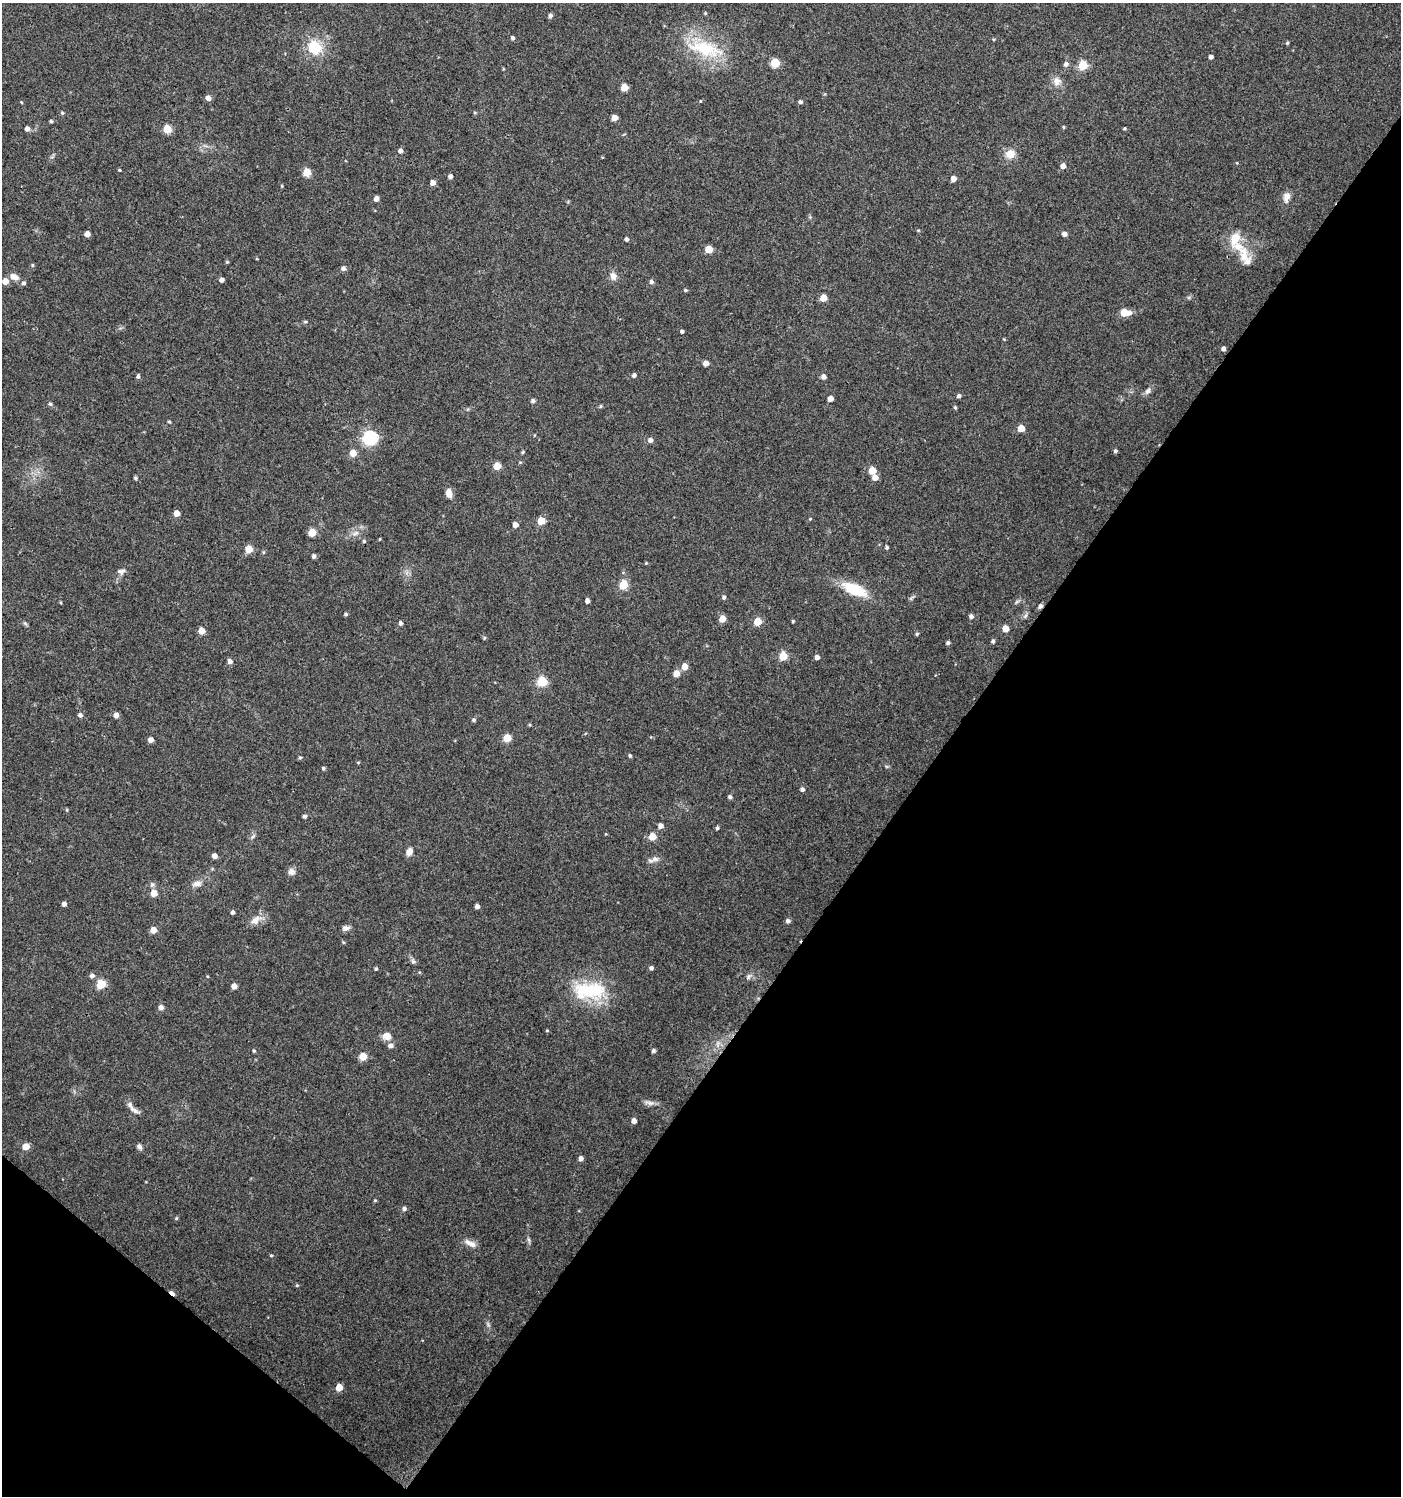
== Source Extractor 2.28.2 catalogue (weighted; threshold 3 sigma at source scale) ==
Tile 15 of 4 x 4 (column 3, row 4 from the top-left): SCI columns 2975-4373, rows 8-1501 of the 6017 x 5983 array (HDU 1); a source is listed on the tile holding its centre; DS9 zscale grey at full resolution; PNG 1403 x 1498 px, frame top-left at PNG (2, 3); no overlay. Shown black and unused: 36% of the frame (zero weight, under 3 of 4 exposures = <1% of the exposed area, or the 3 px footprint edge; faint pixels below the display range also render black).
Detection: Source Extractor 2.28.2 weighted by HDU 2 'WHT'; one run over the whole footprint, this tile lists its part. Background 0.0237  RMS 0.0039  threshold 0.0177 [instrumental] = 3 sigma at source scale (4.5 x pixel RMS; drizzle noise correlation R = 1.50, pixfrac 1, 0.0396/0.0396 arcsec/px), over >= 5 px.
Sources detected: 178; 1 cosmic-ray / hot-pixel residue — not listed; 2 inside a brighter listed object's ellipse — not listed separately; the other 175 listed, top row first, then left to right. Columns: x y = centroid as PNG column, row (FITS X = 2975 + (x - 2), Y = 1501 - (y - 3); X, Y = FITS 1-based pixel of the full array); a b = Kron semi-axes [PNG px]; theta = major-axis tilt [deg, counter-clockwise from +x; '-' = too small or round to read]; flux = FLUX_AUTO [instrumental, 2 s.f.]
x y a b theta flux
550 16 5 5 - 1
513 38 5 4 - 0.81
1287 43 4 4 - 0.44
315 47 12 11 - 14
705 48 53 20 -15 22
1211 57 4 4 - 1.2
775 63 5 5 - 16
1066 64 6 6 - 1.4
1083 65 5 5 - 17
1057 81 12 11 - 2.8
624 87 5 5 - 7.6
208 98 5 5 - 2.1
800 102 5 4 - 0.84
62 113 5 4 - 0.55
614 118 5 4 - 3.8
51 121 4 4 - 0.58
1064 127 4 4 - 0.4
1124 128 4 3 - 0.46
27 129 5 5 - 1.6
167 129 5 5 - 13
400 151 5 5 - 1.2
1010 154 10 9 - 4.6
1063 166 5 5 - 2.3
119 170 4 3 - 0.35
307 172 5 5 - 9.4
450 176 5 4 - 1.4
953 178 5 5 - 2.2
433 183 5 4 - 2.3
282 186 5 3 - 0.35
1286 197 13 8 79 2.5
376 199 5 4 - 1.7
87 234 4 4 - 2.5
1064 234 5 4 - 1.7
626 239 4 4 - 0.97
1238 246 28 13 -28 8.4
709 249 5 5 - 8
227 262 5 4 - 0.42
32 265 5 3 - 0.43
343 268 5 5 - 1.3
613 276 9 8 - 2.5
14 277 12 7 -20 2.5
222 280 4 4 - 1.5
5 281 5 5 - 3.5
651 282 5 5 - 1
24 283 6 5 - 0.78
685 290 5 4 - 0.53
823 298 5 5 - 6.1
1125 312 7 5 0 11
305 322 5 4 - 0.51
682 331 4 4 - 0.75
1004 339 4 4 - 0.32
1223 349 4 4 - 1.3
706 363 4 4 - 2.8
634 375 5 4 - 0.98
138 376 5 4 - 0.82
824 377 5 5 - 1.6
1148 391 11 7 47 1.6
959 396 5 5 - 0.9
830 399 5 4 - 2.9
533 401 5 5 - 0.9
50 404 5 4 - 0.62
601 406 5 3 - 0.41
955 407 5 4 - 0.5
169 422 5 3 - 0.4
1021 428 5 5 - 6
370 438 6 6 - 70
650 440 6 6 - 1.4
1115 451 4 4 - 0.86
522 452 4 4 - 0.45
353 453 5 5 - 5.4
497 466 5 5 - 8.4
872 470 5 5 - 7
875 477 5 5 - 3
136 478 4 4 - 0.64
449 493 10 7 -80 2.6
177 513 5 4 - 3.7
810 519 4 3 - 0.31
541 521 5 5 - 9.5
515 525 5 5 - 2.3
312 533 5 5 - 8.9
355 533 12 6 31 2
380 539 4 3 - 0.29
364 541 4 4 - 0.55
887 547 4 4 - 0.63
249 549 5 5 - 7.7
314 556 4 4 - 1.2
646 563 4 3 - 0.34
121 571 10 7 8 1.4
623 585 5 5 - 16
855 589 23 10 -24 16
724 597 5 4 - 0.86
587 601 4 4 - 1.6
1017 602 7 5 31 0.74
346 614 4 3 - 0.61
971 616 5 4 - 1.3
1025 616 9 4 55 0.84
722 619 5 5 - 5.5
757 621 5 5 - 10
793 621 4 4 - 0.43
400 623 5 4 - 0.98
1005 629 5 4 - 4.8
201 631 5 5 - 5.3
917 634 5 4 - 0.62
484 638 5 4 - 0.51
993 641 4 4 - 0.69
948 643 4 4 - 0.87
783 656 5 5 - 13
817 657 4 4 - 1.6
230 661 5 5 - 1.6
684 667 5 5 - 4.6
676 673 5 5 - 4.5
542 681 5 5 - 23
80 715 5 5 - 1.2
116 715 5 5 - 2.1
473 720 5 5 - 0.74
507 738 5 5 - 10
150 740 4 4 - 2.2
630 756 4 4 - 0.62
300 757 5 4 - 0.56
358 762 5 3 - 0.33
323 768 4 4 - 0.64
802 789 5 5 - 0.99
730 797 4 4 - 1
67 810 5 3 - 0.4
305 816 5 4 - 0.82
660 826 5 5 - 2.1
717 828 5 4 - 0.65
253 836 8 4 48 0.74
652 836 5 5 - 6.9
409 851 9 6 65 2.4
214 856 5 4 - 2
655 859 10 7 3 1.9
291 872 9 8 - 1.9
152 884 7 6 - 0.86
197 884 13 7 9 2.2
154 893 5 5 - 4.7
64 904 4 4 - 1.4
477 906 4 4 - 1.6
232 912 4 4 - 0.99
255 920 17 10 40 3.5
788 921 5 5 - 1.2
346 928 8 6 8 1.7
153 930 5 5 - 3.8
413 961 7 5 -75 0.94
651 968 4 4 - 0.92
376 969 4 3 - 0.52
92 976 6 5 - 1.2
748 976 10 6 46 1.2
101 984 5 5 - 16
234 986 5 5 - 2.5
589 990 43 21 1 23
161 1007 6 6 - 1.3
547 1030 4 4 - 0.39
387 1036 8 7 - 4.2
718 1044 9 5 72 1.5
391 1046 6 5 - 1.5
254 1051 5 4 - 0.5
653 1051 4 4 - 0.96
363 1056 5 5 - 6.6
649 1103 15 6 -15 1.8
134 1110 16 6 -30 2.1
634 1121 5 4 - 2.1
26 1146 5 5 - 5.2
139 1147 7 5 -56 1.1
581 1158 5 5 - 1.6
375 1200 4 4 - 0.39
404 1209 5 5 - 1.1
176 1218 5 4 - 0.45
529 1240 8 3 -71 0.72
470 1243 18 7 -25 2.6
271 1255 5 3 - 0.38
297 1285 5 4 - 0.41
172 1293 8 4 -40 3.2
488 1324 8 4 -54 0.76
339 1387 5 5 - 5.4
Overlapping masked pixels (flux is a lower limit): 1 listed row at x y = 172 1293